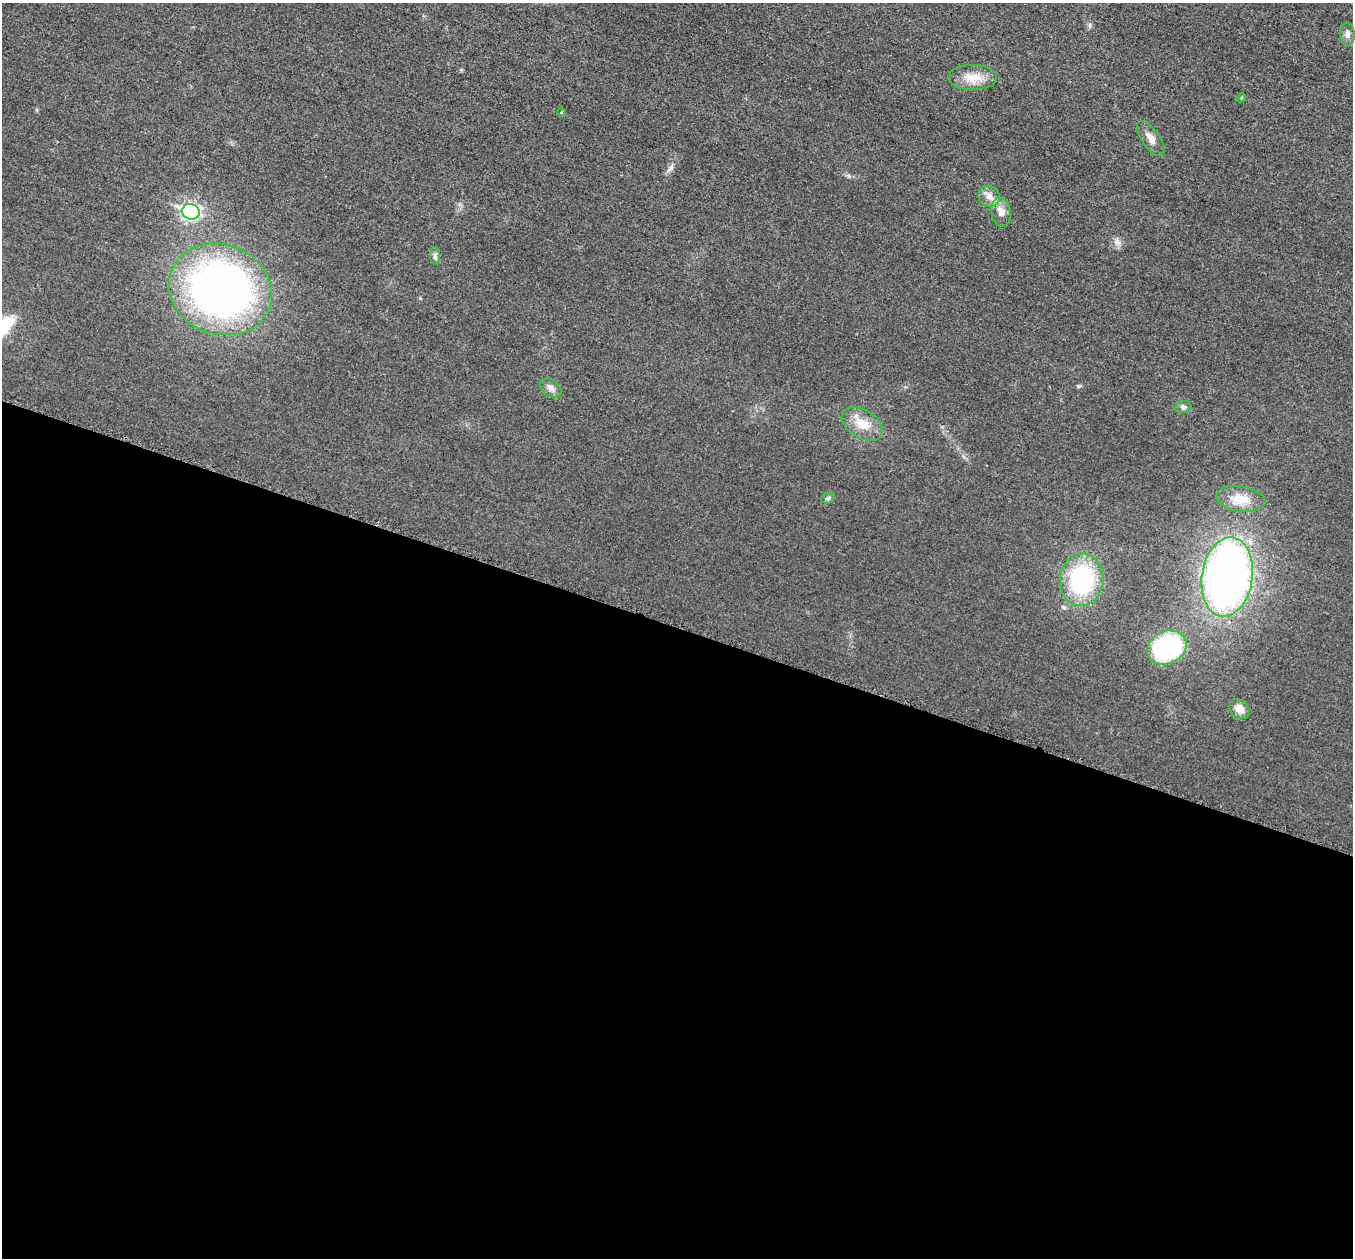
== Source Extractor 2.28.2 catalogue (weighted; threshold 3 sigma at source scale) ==
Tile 14 of 4 x 4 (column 2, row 4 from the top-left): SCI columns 1385-2735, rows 199-1454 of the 5458 x 5502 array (HDU 1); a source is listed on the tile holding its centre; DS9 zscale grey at full resolution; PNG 1355 x 1260 px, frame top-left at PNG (2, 3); each listed source drawn as its Kron ellipse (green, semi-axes under 4 px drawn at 4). Shown black and unused: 50% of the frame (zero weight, under 3 of 5 exposures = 4% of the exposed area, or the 3 px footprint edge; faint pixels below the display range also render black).
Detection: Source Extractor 2.28.2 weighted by HDU 2 'WHT'; one run over the whole footprint, this tile lists its part. Background 0.0195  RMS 0.0052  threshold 0.0233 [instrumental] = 3 sigma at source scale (4.5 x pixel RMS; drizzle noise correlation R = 1.50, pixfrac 1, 0.05/0.05 arcsec/px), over >= 5 px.
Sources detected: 19; all 19 listed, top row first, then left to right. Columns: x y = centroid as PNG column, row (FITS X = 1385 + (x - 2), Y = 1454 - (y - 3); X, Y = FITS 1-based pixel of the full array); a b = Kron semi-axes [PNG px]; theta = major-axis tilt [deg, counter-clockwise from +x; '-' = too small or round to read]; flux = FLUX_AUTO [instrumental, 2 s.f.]
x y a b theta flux
1347 34 12 7 -89 2.3
973 77 24 12 -1 8.5
1241 98 5 3 - 0.45
561 112 5 3 - 0.46
1151 138 20 9 -55 4.4
989 196 11 10 - 4
191 212 9 7 -16 130
1001 212 14 9 -79 4.1
435 256 8 5 -88 1.5
220 289 52 45 -21 260
551 388 12 8 -34 2.8
1183 407 8 6 12 1.3
862 424 22 14 -31 9.2
828 498 7 5 18 0.96
1241 499 24 13 -8 9.7
1227 577 40 25 81 320
1082 580 26 22 83 56
1167 647 20 16 26 65
1239 709 11 9 -44 5.1
Unlisted compact peaks at least as high as the median listed source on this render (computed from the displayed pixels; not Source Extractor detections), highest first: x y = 671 167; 1078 386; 1090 24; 1117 241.